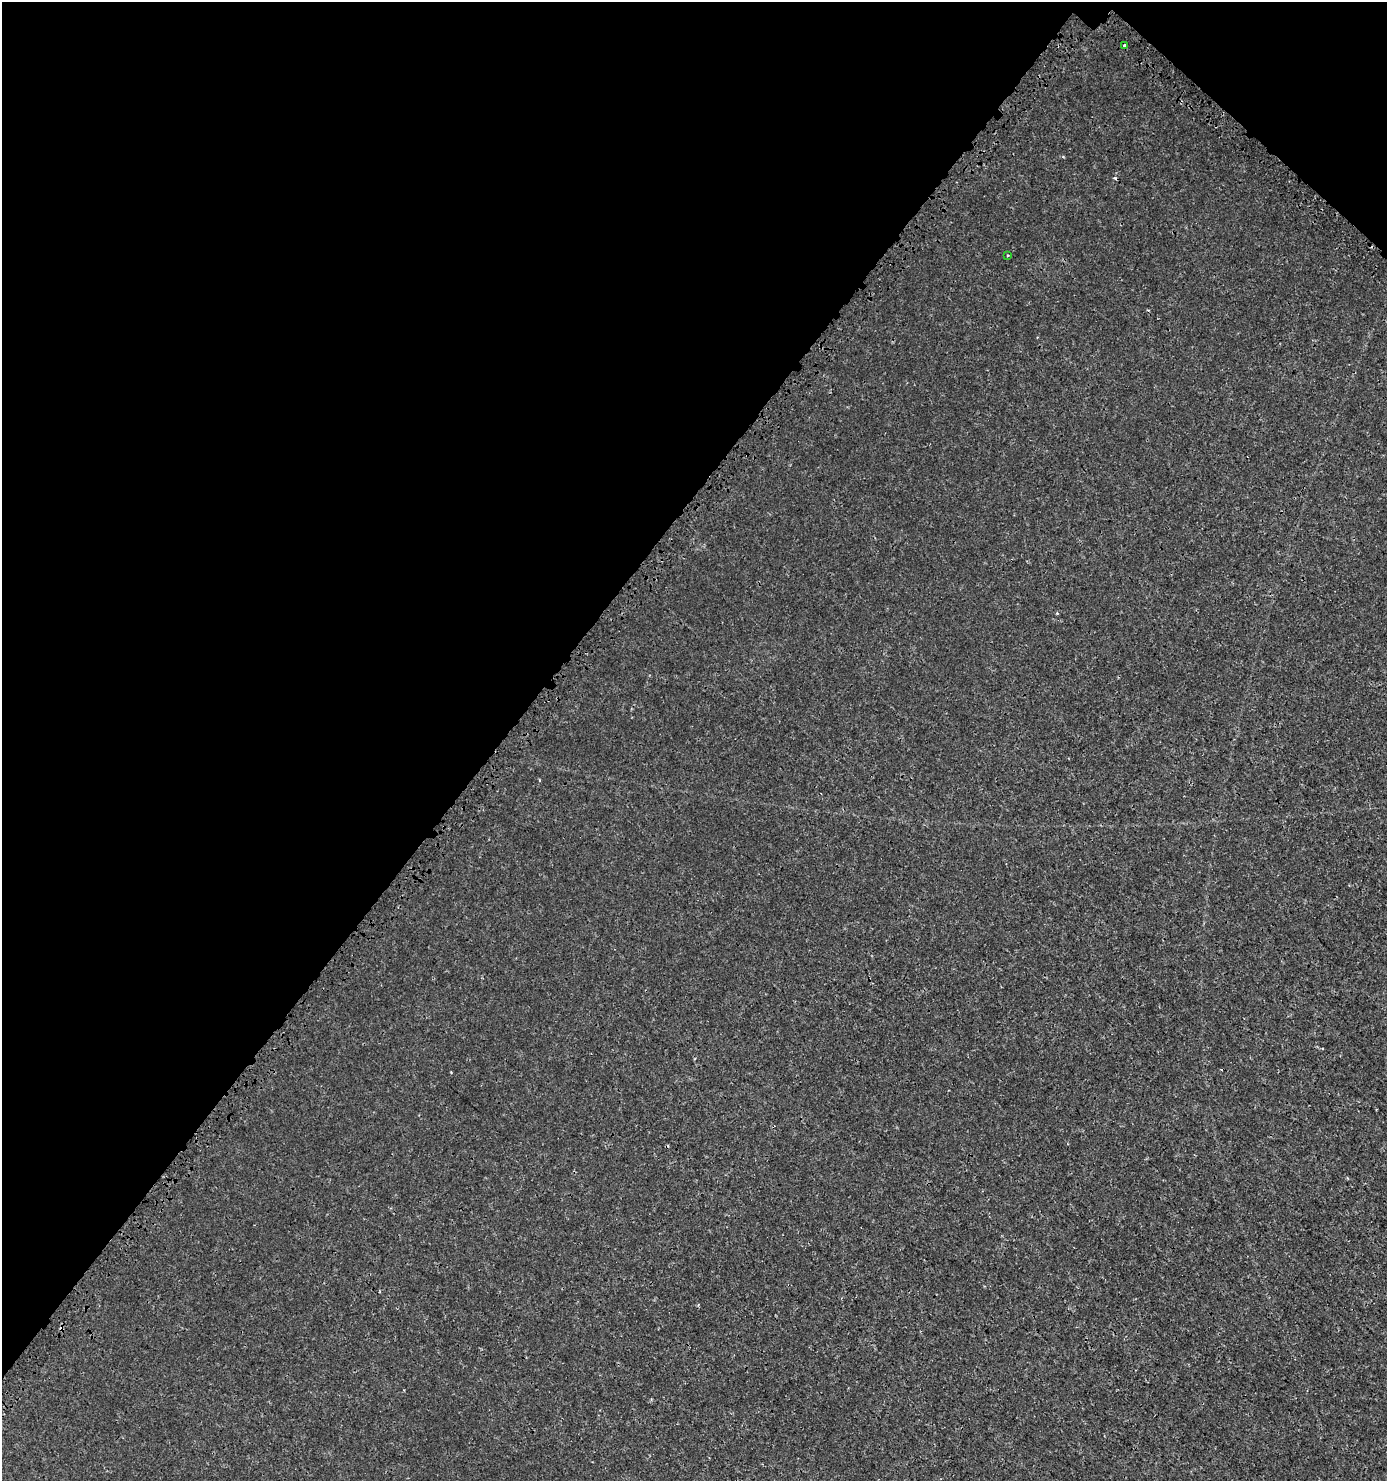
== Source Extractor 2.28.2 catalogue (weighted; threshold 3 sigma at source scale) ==
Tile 2 of 4 x 4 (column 2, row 1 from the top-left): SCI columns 1723-3107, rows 4541-6019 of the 6149 x 6132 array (HDU 1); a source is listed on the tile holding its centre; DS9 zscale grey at full resolution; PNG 1389 x 1483 px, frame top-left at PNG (2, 2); each listed source drawn as its Kron ellipse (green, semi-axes under 4 px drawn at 4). Shown black and unused: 38% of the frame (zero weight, under 3 of 4 exposures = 7% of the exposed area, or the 3 px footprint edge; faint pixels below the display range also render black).
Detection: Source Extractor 2.28.2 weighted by HDU 2 'WHT'; one run over the whole footprint, this tile lists its part. Background 0.00101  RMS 0.0012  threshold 0.00546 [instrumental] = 3 sigma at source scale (4.5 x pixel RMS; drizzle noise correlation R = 1.50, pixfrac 1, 0.0396/0.0396 arcsec/px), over >= 5 px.
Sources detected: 4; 2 cosmic-ray / hot-pixel residue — neither listed nor drawn; the other 2 listed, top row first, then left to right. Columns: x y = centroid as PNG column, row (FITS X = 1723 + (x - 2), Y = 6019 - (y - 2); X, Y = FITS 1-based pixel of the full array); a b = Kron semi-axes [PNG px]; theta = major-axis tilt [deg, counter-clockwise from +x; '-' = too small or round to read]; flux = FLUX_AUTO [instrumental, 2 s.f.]
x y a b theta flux
1125 46 3 3 - 0.41
1008 255 4 3 - 0.11